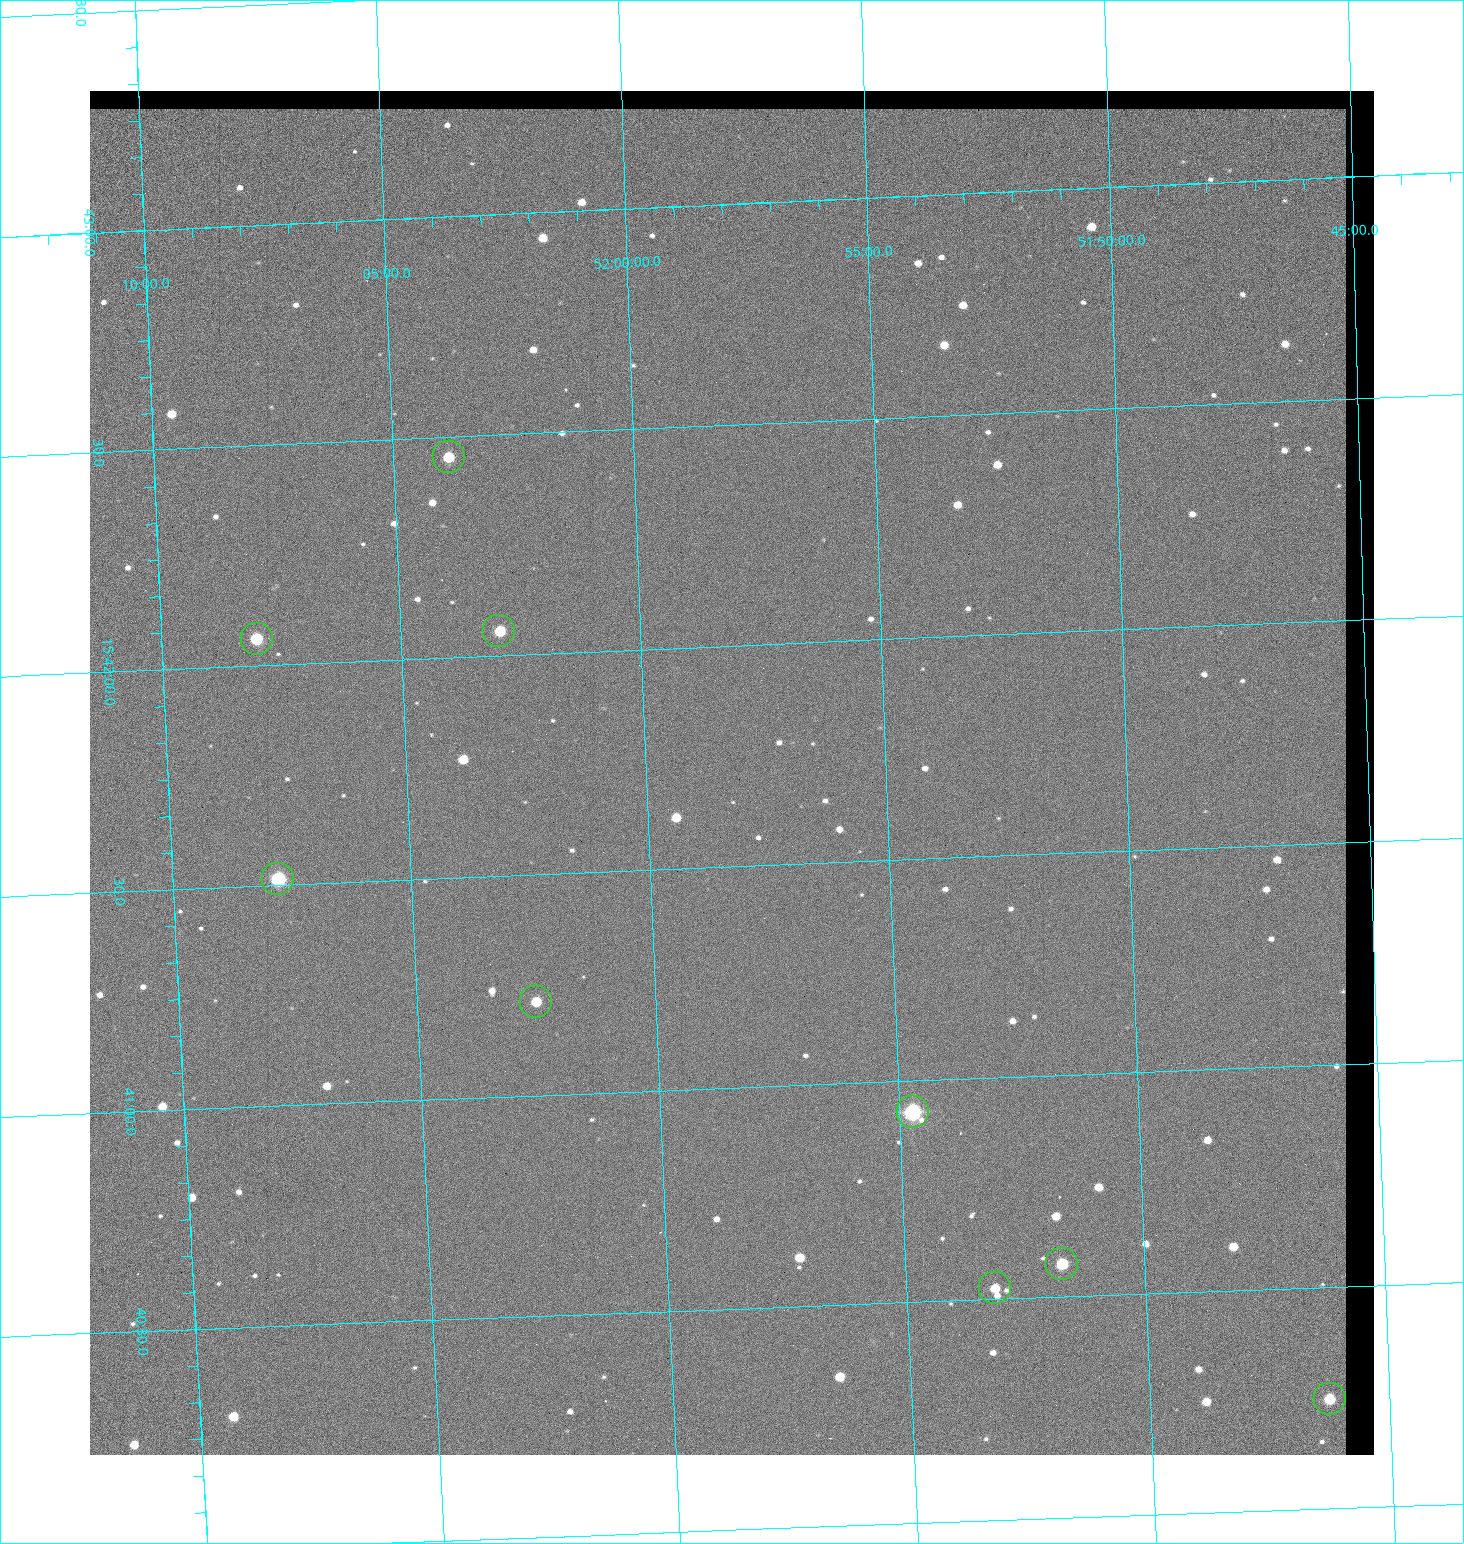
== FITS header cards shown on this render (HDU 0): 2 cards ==
NAXIS1  =                 1284 / length of data axis 1
NAXIS2  =                 1364 / length of data axis 2

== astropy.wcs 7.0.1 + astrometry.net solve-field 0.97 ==
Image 1284 x 1364 px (HDU 0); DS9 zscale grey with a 90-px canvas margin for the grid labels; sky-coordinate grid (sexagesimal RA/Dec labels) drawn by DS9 from the SOLVED WCS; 9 Tycho-2 reference stars matched to detected sources circled (green)
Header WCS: RA---TAN/DEC--TAN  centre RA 15:41:43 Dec +51:58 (235.43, +51.97 deg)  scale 1.26 arcsec/px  FOV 26.9' x 28.5'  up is +92 deg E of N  parity flipped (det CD > 0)
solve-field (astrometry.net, Tycho-2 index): VERIFIED the header's WCS against the Tycho-2 star catalogue (9 matches, 0 conflicts) and refined it, rather than solving blind
Solved WCS: RA---TAN-SIP/DEC--TAN-SIP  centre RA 15:41:43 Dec +51:58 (235.43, +51.97 deg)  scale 1.25 arcsec/px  FOV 26.8' x 28.5'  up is +92 deg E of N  parity flipped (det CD > 0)
The solver's refit moves the header's centre by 0.39 arcsec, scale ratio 0.9964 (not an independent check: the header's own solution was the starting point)
Tycho-2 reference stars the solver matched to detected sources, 9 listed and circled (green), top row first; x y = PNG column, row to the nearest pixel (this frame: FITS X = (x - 90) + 1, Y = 1364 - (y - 91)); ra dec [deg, ICRS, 3 dp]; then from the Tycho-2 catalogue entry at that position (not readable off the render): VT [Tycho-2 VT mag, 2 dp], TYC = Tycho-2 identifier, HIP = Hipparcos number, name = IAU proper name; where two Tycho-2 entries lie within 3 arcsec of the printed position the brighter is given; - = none
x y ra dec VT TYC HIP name
449 457 235.614 +52.064 11.61 3489-1132-1 - -
499 631 235.514 +52.049 11.19 3489-1407-1 - -
257 639 235.515 +52.133 11.12 3489-1380-1 - -
278 879 235.378 +52.130 9.31 3489-1322-1 76850 -
536 1002 235.303 +52.042 11.52 3489-958-1 - -
913 1112 235.232 +51.912 9.59 3489-824-1 - -
1062 1264 235.143 +51.862 10.97 3489-1016-1 - -
995 1288 235.131 +51.886 12.29 3489-908-1 - -
1330 1399 235.062 +51.771 11.53 3489-1453-1 - -